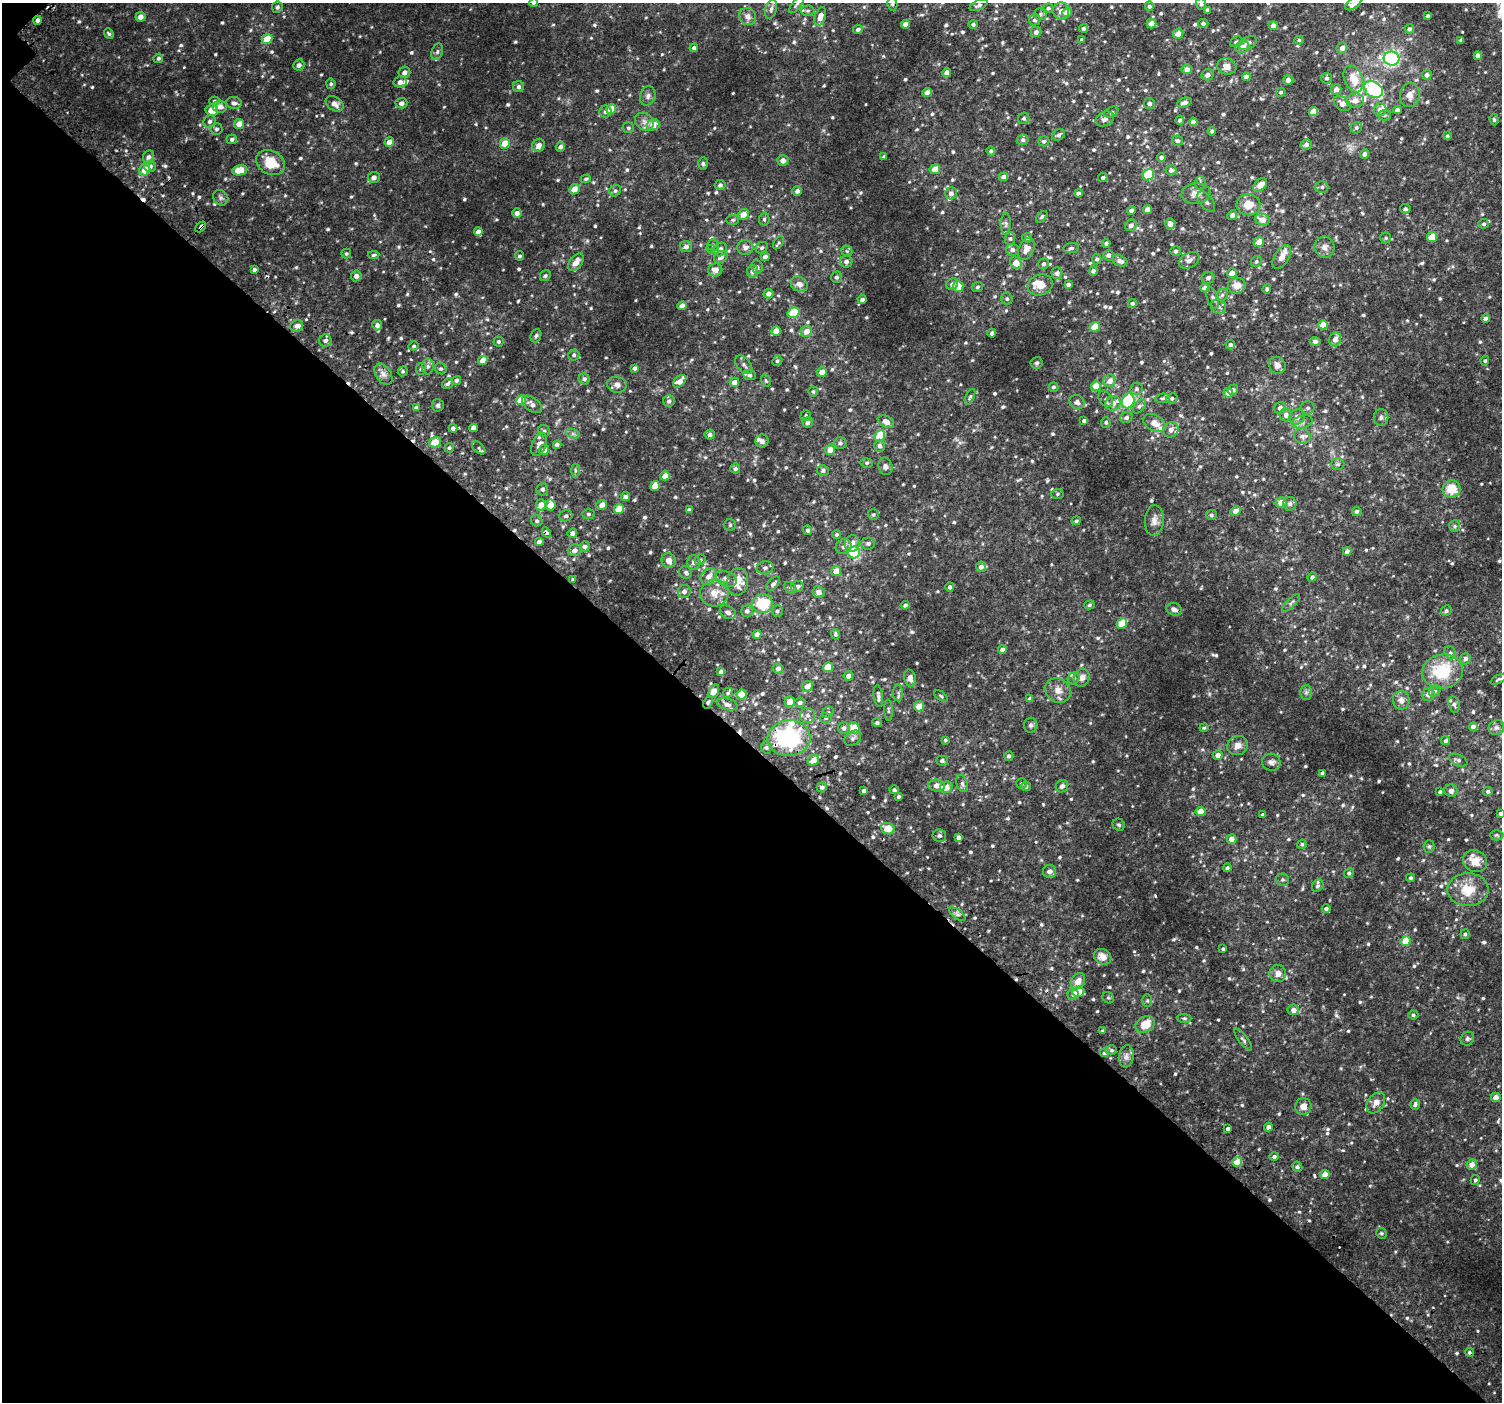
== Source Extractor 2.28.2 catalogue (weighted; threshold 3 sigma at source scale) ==
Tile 9 of 4 x 4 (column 1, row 3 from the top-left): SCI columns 64-1563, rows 1624-3023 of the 6113 x 6113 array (HDU 1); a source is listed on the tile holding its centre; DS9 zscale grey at full resolution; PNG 1504 x 1404 px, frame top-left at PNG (2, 3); each listed source drawn as its Kron ellipse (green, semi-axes under 4 px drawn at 4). Shown black and unused: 47% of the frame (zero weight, under 2 of 3 exposures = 3% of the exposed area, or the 3 px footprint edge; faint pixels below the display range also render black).
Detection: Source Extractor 2.28.2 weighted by HDU 2 'WHT'; one run over the whole footprint, this tile lists its part. Background 0.0336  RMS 0.0094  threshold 0.0425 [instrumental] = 3 sigma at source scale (4.5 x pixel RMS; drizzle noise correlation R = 1.50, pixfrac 1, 0.0396/0.0396 arcsec/px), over >= 5 px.
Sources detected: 891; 10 cosmic-ray / hot-pixel residue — neither listed nor drawn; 26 inside a brighter listed object's ellipse — not listed separately; of the other 855, all 500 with FLUX_AUTO >= 1.47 (the completeness limit of this list) listed and drawn (355 fainter detections not listed), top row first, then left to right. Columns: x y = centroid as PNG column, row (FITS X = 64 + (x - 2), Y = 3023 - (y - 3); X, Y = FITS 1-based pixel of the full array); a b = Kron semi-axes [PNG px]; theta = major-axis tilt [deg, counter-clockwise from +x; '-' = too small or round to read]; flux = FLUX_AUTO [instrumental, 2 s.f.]
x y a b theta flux
534 3 4 4 - 1.7
1353 3 9 5 37 6.2
797 4 10 4 53 2.1
892 4 6 5 - 1.6
1201 4 6 5 - 2.4
979 5 10 5 27 2.5
1149 6 5 4 - 2.1
277 7 6 5 - 2.2
1048 8 5 5 - 2.1
771 9 10 5 75 3.2
1207 10 4 3 - 2.7
808 11 7 5 1 1.9
1061 11 8 8 - 5.3
1067 13 5 4 - 12
1040 14 6 6 - 2
748 16 9 8 - 5.5
1428 16 3 3 - 1.5
140 17 5 5 - 5.4
820 17 9 5 71 7
37 20 4 4 - 2.7
1035 20 6 5 - 2.8
1151 23 5 5 - 6.5
1203 23 5 4 - 2.3
905 24 4 4 - 6.2
973 24 5 4 - 1.7
1273 26 4 4 - 6.2
1084 28 4 4 - 2.1
858 29 5 4 - 2.5
1409 29 4 4 - 2.3
1036 32 5 5 - 3.3
109 34 6 4 -49 1.6
1178 34 5 5 - 7.1
267 39 6 4 41 16
1082 40 4 4 - 1.5
1299 40 4 4 - 1.5
1461 40 3 3 - 1.6
1236 42 6 5 - 1.6
1248 43 10 6 27 2.9
1242 47 7 6 - 5.3
694 48 4 4 - 2.2
1342 48 5 5 - 4.7
437 52 9 5 71 2.3
1478 56 4 4 - 5
158 58 5 4 - 1.7
1391 59 8 7 - 170
299 65 5 5 - 3.8
1227 66 9 8 - 5.6
1187 69 5 5 - 4.7
404 72 6 5 - 3.8
947 72 4 4 - 4.4
1207 75 6 5 - 3.4
1427 75 5 4 - 3.1
1246 77 4 4 - 3.9
1327 78 5 5 - 2.1
1353 79 14 9 -67 13
1288 80 5 5 - 3.9
400 82 6 5 - 3.9
331 84 5 4 - 1.6
518 87 5 5 - 2.6
1336 89 5 5 - 4.3
1373 89 10 7 -34 79
927 92 5 4 - 5.3
1281 92 5 4 - 1.7
1410 95 12 10 80 7.6
648 96 10 7 74 3.4
215 101 5 4 - 1.8
1355 101 9 7 5 6.8
1184 102 7 4 14 3.7
234 103 7 6 - 3.4
401 103 6 5 - 4.1
1149 103 5 5 - 2
335 104 10 6 -34 5.6
1342 104 9 6 -38 6.8
220 107 7 6 - 5.6
611 109 5 4 - 13
212 110 6 6 - 13
1380 110 6 6 - 5.5
1397 110 4 4 - 4.6
605 111 6 6 - 2.2
1111 112 7 5 28 1.7
1313 112 5 4 - 15
1385 115 6 5 - 1.8
1024 118 6 5 - 2
1105 119 10 7 25 3.8
1180 120 4 4 - 2
1494 120 6 4 -84 1.5
210 121 6 6 - 2.4
644 122 10 8 -38 4.5
1193 122 4 4 - 5.7
239 124 5 5 - 7.6
653 125 6 5 - 10
628 128 5 5 - 1.8
1356 128 6 5 - 1.9
216 129 6 6 - 2
1212 131 4 4 - 1.7
1059 135 7 5 34 2.6
1447 136 4 3 - 1.8
232 139 5 4 - 2.5
1023 140 6 5 - 2.6
1044 141 5 5 - 2.3
1177 141 5 5 - 2.4
389 142 5 4 - 7
505 143 5 5 - 12
1306 144 6 5 - 3.1
539 145 7 6 - 5.5
560 147 5 4 - 3.1
991 151 4 4 - 2.2
1364 154 5 4 - 3.3
148 157 6 5 - 3
883 157 4 3 - 1.6
1161 157 4 4 - 2.4
783 160 5 5 - 4.9
270 162 15 12 -29 22
703 163 6 5 - 1.6
150 166 6 5 - 3.2
935 169 5 5 - 9.6
145 170 6 5 - 12
239 170 8 5 9 18
1171 170 5 5 - 3.1
1148 175 6 5 - 54
374 177 6 5 - 4.9
1003 177 4 4 - 3.8
1103 177 5 4 - 2
586 179 5 4 - 1.6
1200 183 7 5 85 1.9
720 185 5 5 - 2.3
1260 185 8 5 41 8
1322 187 6 5 - 2.1
574 189 5 5 - 7.9
615 191 6 5 - 1.8
797 191 5 4 - 3
951 193 6 5 - 4
1078 193 4 4 - 2.2
1196 194 14 10 5 6.8
221 198 8 7 - 2.9
1206 202 12 6 -54 3.3
1248 205 12 10 -7 12
1405 209 5 5 - 2
1131 210 4 4 - 3
1147 210 4 4 - 6
517 213 5 4 - 3.7
744 214 5 5 - 7.9
1232 215 5 4 - 2.3
1042 217 7 4 45 1.5
764 219 6 5 - 1.9
733 220 6 5 - 1.7
1262 220 7 6 - 8.4
1006 224 11 5 88 2.3
1170 224 5 5 - 5.4
1484 224 5 5 - 1.7
1131 225 6 5 - 3.8
201 227 6 3 46 3.2
478 232 4 4 - 4.7
1432 237 5 5 - 17
1027 238 5 4 - 1.9
1386 238 6 5 - 1.6
1010 239 6 5 - 2
1259 242 5 5 - 8.5
779 243 7 4 58 1.6
1106 243 4 4 - 2.4
713 245 5 5 - 1.6
686 247 6 5 - 4
1324 247 11 10 - 5.4
745 248 8 7 - 4.4
762 248 6 5 - 2
1071 248 8 5 8 2.2
1026 249 12 7 67 6.3
713 250 6 4 -18 1.9
720 250 7 6 - 6.2
1012 250 6 6 - 4.1
847 251 6 5 - 1.5
1175 251 5 5 - 1.8
346 254 5 5 - 1.5
374 255 6 4 4 1.8
1108 255 5 5 - 2.9
519 256 5 4 - 1.8
721 257 7 5 31 4.7
765 257 4 4 - 3.4
1282 257 13 7 57 7.1
1097 259 5 5 - 1.7
1189 260 11 7 28 4.5
846 261 6 6 - 3.5
1120 261 8 5 -22 4.1
1256 261 6 5 - 1.6
576 262 10 6 51 7.8
1016 263 6 5 - 9.9
1044 264 6 5 - 2.4
757 267 7 5 -78 2.2
254 269 3 3 - 3.9
715 270 7 6 - 6.7
752 271 6 5 - 3.4
1093 271 5 4 - 2.5
1057 273 5 5 - 3.1
1232 273 5 5 - 5.6
356 276 5 5 - 4.1
545 276 6 5 - 1.7
836 277 5 5 - 2.2
1208 278 6 6 - 2.9
799 284 9 7 -31 5.6
952 284 6 5 - 3.3
1068 284 4 3 - 2.6
1040 285 13 10 20 10
1237 286 9 8 - 8.6
958 287 5 5 - 26
977 287 5 4 - 1.9
1205 288 5 4 - 3.5
1267 289 4 4 - 2
768 294 5 5 - 3.6
1222 295 7 5 46 1.9
1213 298 11 5 -71 3.1
862 299 4 3 - 2.8
1007 299 6 5 - 1.9
1132 303 4 4 - 2
682 306 4 4 - 6.1
1218 307 8 7 - 3.3
794 313 6 5 - 22
1486 319 4 4 - 4.9
377 325 5 5 - 3.8
1323 325 4 4 - 12
297 326 6 6 - 4.2
1095 327 5 4 - 12
776 331 5 4 - 9.6
806 331 6 5 - 7.7
992 333 4 4 - 2.6
536 336 7 5 68 1.7
1335 339 7 6 - 5.4
325 341 6 6 - 2.7
499 341 5 5 - 1.7
1315 342 5 4 - 2.8
1230 345 5 4 - 2.1
414 346 5 4 - 1.6
574 355 5 5 - 1.9
483 360 5 4 - 10
777 361 5 4 - 1.6
1485 361 5 4 - 1.6
1037 363 6 5 - 2
744 365 11 6 -50 3.1
1277 365 9 8 - 5.5
428 366 8 6 -89 2.5
635 368 4 4 - 2.8
421 369 6 5 - 1.5
441 369 6 5 - 1.8
403 371 5 4 - 1.5
822 372 5 4 - 5.7
383 374 12 7 -57 5.1
750 375 6 5 - 3.1
584 379 6 5 - 2.5
456 380 5 4 - 2.4
680 381 7 5 42 7.4
766 381 6 4 -73 1.5
1110 381 6 6 - 6.3
734 382 5 4 - 7.5
448 384 6 5 - 2
617 385 10 8 -12 4
1096 386 5 5 - 12
1053 387 5 4 - 1.8
1137 389 6 6 - 1.9
1233 390 5 5 - 2.5
813 392 5 5 - 1.5
1228 393 5 4 - 8.4
970 397 8 4 65 1.7
1163 398 7 4 4 1.6
1172 398 6 5 - 1.9
1106 399 9 6 -54 2.6
521 400 5 4 - 17
669 401 6 5 - 2.7
1128 401 7 6 - 51
1077 402 8 7 - 3.8
1113 403 8 7 - 6.6
532 404 11 6 -36 5.1
438 405 6 6 - 2.1
1139 406 8 5 51 2.2
416 407 4 4 - 2.1
1280 408 6 5 - 3.5
1308 408 7 6 - 2.7
806 415 5 5 - 1.6
1286 415 6 6 - 4
1126 417 6 5 - 2.7
1297 417 8 7 - 4.2
1381 417 8 7 - 3.1
1084 421 4 3 - 2.2
808 422 5 5 - 3.5
886 422 8 5 -26 7
1106 422 5 5 - 1.8
1302 422 10 6 15 3.8
1154 423 12 8 -30 8.2
453 428 4 4 - 3.5
473 428 4 4 - 5.2
1171 430 8 7 - 3.9
544 431 6 5 - 1.8
573 434 7 4 -19 1.9
710 435 5 5 - 3.3
880 436 6 5 - 32
1302 436 8 7 - 3.5
762 441 6 6 - 2.9
435 442 6 5 - 14
840 443 6 5 - 2.3
539 445 12 7 69 5.9
557 445 4 4 - 3.3
879 446 6 5 - 3.5
449 448 5 4 - 1.8
479 448 8 5 -42 2.1
544 450 5 5 - 5
830 450 5 5 - 7.9
867 463 6 5 - 1.9
1338 464 6 5 - 1.8
886 466 9 7 -78 3.1
735 469 5 5 - 2.2
575 470 7 4 -89 1.7
823 470 6 5 - 2.6
665 476 5 4 - 12
655 486 5 4 - 12
542 489 6 6 - 2.8
1452 489 9 9 - 17
1057 494 6 5 - 1.5
626 497 4 4 - 2.3
1281 502 5 5 - 9.3
1290 504 7 6 - 2.7
541 505 6 5 - 8.8
550 505 5 5 - 11
602 505 5 5 - 5.4
619 509 5 4 - 20
689 510 4 4 - 2.3
1236 511 5 4 - 6.3
1357 511 5 4 - 2.1
588 514 6 5 - 2.1
873 515 5 5 - 1.6
1211 515 5 5 - 1.9
566 516 6 5 - 2.2
537 521 6 5 - 2.1
1076 521 5 4 - 1.6
1154 521 15 9 86 6.3
730 525 6 5 - 1.5
1455 526 6 5 - 1.9
808 530 5 4 - 2.1
546 532 5 4 - 3
572 533 5 4 - 3.4
837 535 4 4 - 1.8
539 542 4 4 - 5.4
852 543 8 7 - 5.5
868 543 7 6 - 2.7
585 546 5 5 - 3
843 547 8 7 - 3.7
575 550 7 6 - 3.5
1347 551 4 4 - 3.5
854 552 6 5 - 100
669 560 7 7 - 5.7
700 560 6 5 - 1.8
694 563 7 6 - 4
981 567 5 5 - 4.6
765 568 8 6 10 3.2
836 571 5 5 - 9.2
686 572 7 6 - 2
709 577 9 7 51 6.5
1312 577 5 4 - 2.3
573 579 4 4 - 1.5
726 579 11 7 -21 4.6
738 582 14 10 80 16
773 584 8 5 47 2.8
797 586 6 5 - 3.7
950 587 5 4 - 2.5
790 588 7 5 -41 1.9
684 591 7 6 - 3.7
819 592 6 5 - 4.4
714 593 14 13 - 12
1291 603 12 3 45 1.9
762 604 10 9 - 38
905 605 4 4 - 2.1
1089 605 5 4 - 1.5
1174 609 8 6 -18 3.8
747 611 6 5 - 3.2
777 611 6 5 - 2.1
1446 611 6 5 - 1.8
728 612 8 6 -29 4.4
1122 623 5 4 - 17
757 634 4 4 - 3.9
835 634 5 4 - 1.6
1002 650 4 4 - 3.5
1450 653 7 5 -69 2
1465 659 5 5 - 2.7
828 667 5 4 - 15
778 669 5 5 - 3.6
1442 671 21 17 9 43
721 672 4 4 - 4.9
848 676 5 4 - 4.2
910 678 8 5 -77 5.2
1074 678 6 5 - 2.1
1082 678 9 7 64 4.5
1499 679 9 4 25 1.6
807 686 6 5 - 7.3
1058 690 13 11 -37 7.7
714 691 7 4 65 5.7
1435 691 6 5 - 1.6
1306 692 7 6 - 2.3
728 693 5 4 - 1.7
898 693 8 5 -89 1.8
1428 694 6 6 - 4.7
741 695 5 4 - 28
878 696 11 4 -83 2.7
941 696 7 3 -36 1.5
1030 699 4 4 - 2.9
1401 700 9 8 - 4.8
708 702 6 4 63 1.6
790 702 5 5 - 9.3
800 703 5 5 - 2.8
727 704 11 5 -15 3.4
1454 704 8 5 -74 2.8
919 706 5 5 - 8.9
888 710 11 4 -88 1.6
828 712 6 5 - 1.7
807 715 7 7 - 3.3
826 718 6 5 - 1.6
877 723 4 4 - 2.3
1031 725 7 6 - 2.4
1473 727 4 4 - 5.1
844 728 6 6 - 3
854 728 6 6 - 18
1204 728 4 4 - 1.5
1496 728 8 7 - 3.1
789 738 21 18 4 100
853 738 9 6 38 2.8
945 740 4 4 - 1.5
1446 741 5 4 - 1.9
1238 746 10 9 - 6.5
766 747 6 5 - 2
1218 755 5 4 - 4.5
1009 756 4 4 - 2.1
813 760 6 5 - 9
1458 760 10 5 -24 2.3
942 761 6 5 - 2.1
1271 762 9 8 - 3.6
1322 773 4 3 - 2.2
1022 783 5 5 - 1.5
962 784 9 5 -73 2.2
937 786 8 6 -7 6
1026 786 5 5 - 2.1
1062 786 6 6 - 2.6
822 787 5 5 - 2.3
946 787 6 5 - 7
894 790 5 4 - 2.1
864 791 4 4 - 3.2
1451 791 6 6 - 3.6
1488 791 5 4 - 2
1440 792 3 3 - 1.7
899 797 4 3 - 2.2
1201 811 5 5 - 8.2
1500 813 4 3 - 1.7
1263 815 4 3 - 2
1119 825 6 5 - 1.8
888 829 7 5 -21 12
1496 835 7 5 -1 1.5
939 836 7 6 - 2.5
958 837 4 4 - 2.8
1232 839 5 5 - 6.1
1302 844 5 4 - 1.6
1429 846 6 5 - 1.6
1475 861 12 10 -22 11
1227 868 4 4 - 2
1049 871 6 6 - 4.3
1349 873 5 4 - 1.9
1410 878 4 4 - 1.9
1282 880 7 6 - 2
1318 886 6 5 - 1.6
1468 890 20 16 0 21
1326 909 4 4 - 2.3
957 914 9 4 -36 2.5
1465 934 5 4 - 1.8
1406 941 5 4 - 17
1223 949 3 3 - 1.6
1103 957 9 7 -34 8.4
1278 973 8 8 - 5.7
1078 981 9 6 60 8.2
1078 992 6 5 - 15
1073 994 6 5 - 2.5
1108 998 6 5 - 1.6
1147 1001 6 5 - 1.7
1293 1010 6 5 - 5.2
1413 1015 5 4 - 1.6
1184 1018 7 4 -2 1.5
1145 1025 10 7 27 16
1102 1031 4 4 - 1.9
1467 1039 7 6 - 2.2
1243 1040 13 4 -52 2.4
1111 1050 6 5 - 1.7
1104 1053 4 4 - 2.2
1126 1056 11 7 81 4.4
1496 1097 5 4 - 5.8
1376 1103 11 8 54 6
1415 1104 5 4 - 2.5
1303 1106 8 8 - 6.9
1268 1127 4 4 - 3.8
1228 1129 3 3 - 12
1274 1156 5 4 - 2.4
1237 1162 5 5 - 14
1472 1165 5 5 - 6.4
1297 1167 5 5 - 2.4
1325 1175 4 4 - 8.9
1475 1180 5 4 - 2
1381 1233 5 5 - 1.5
1469 1352 4 4 - 1.5
Overlapping masked pixels (flux is a lower limit): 6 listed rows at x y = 37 20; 201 227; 435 442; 546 532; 708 702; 789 738
Isophote crosses this tile's border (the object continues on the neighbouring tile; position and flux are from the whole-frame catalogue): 6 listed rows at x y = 534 3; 1353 3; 892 4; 1201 4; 771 9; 1500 813